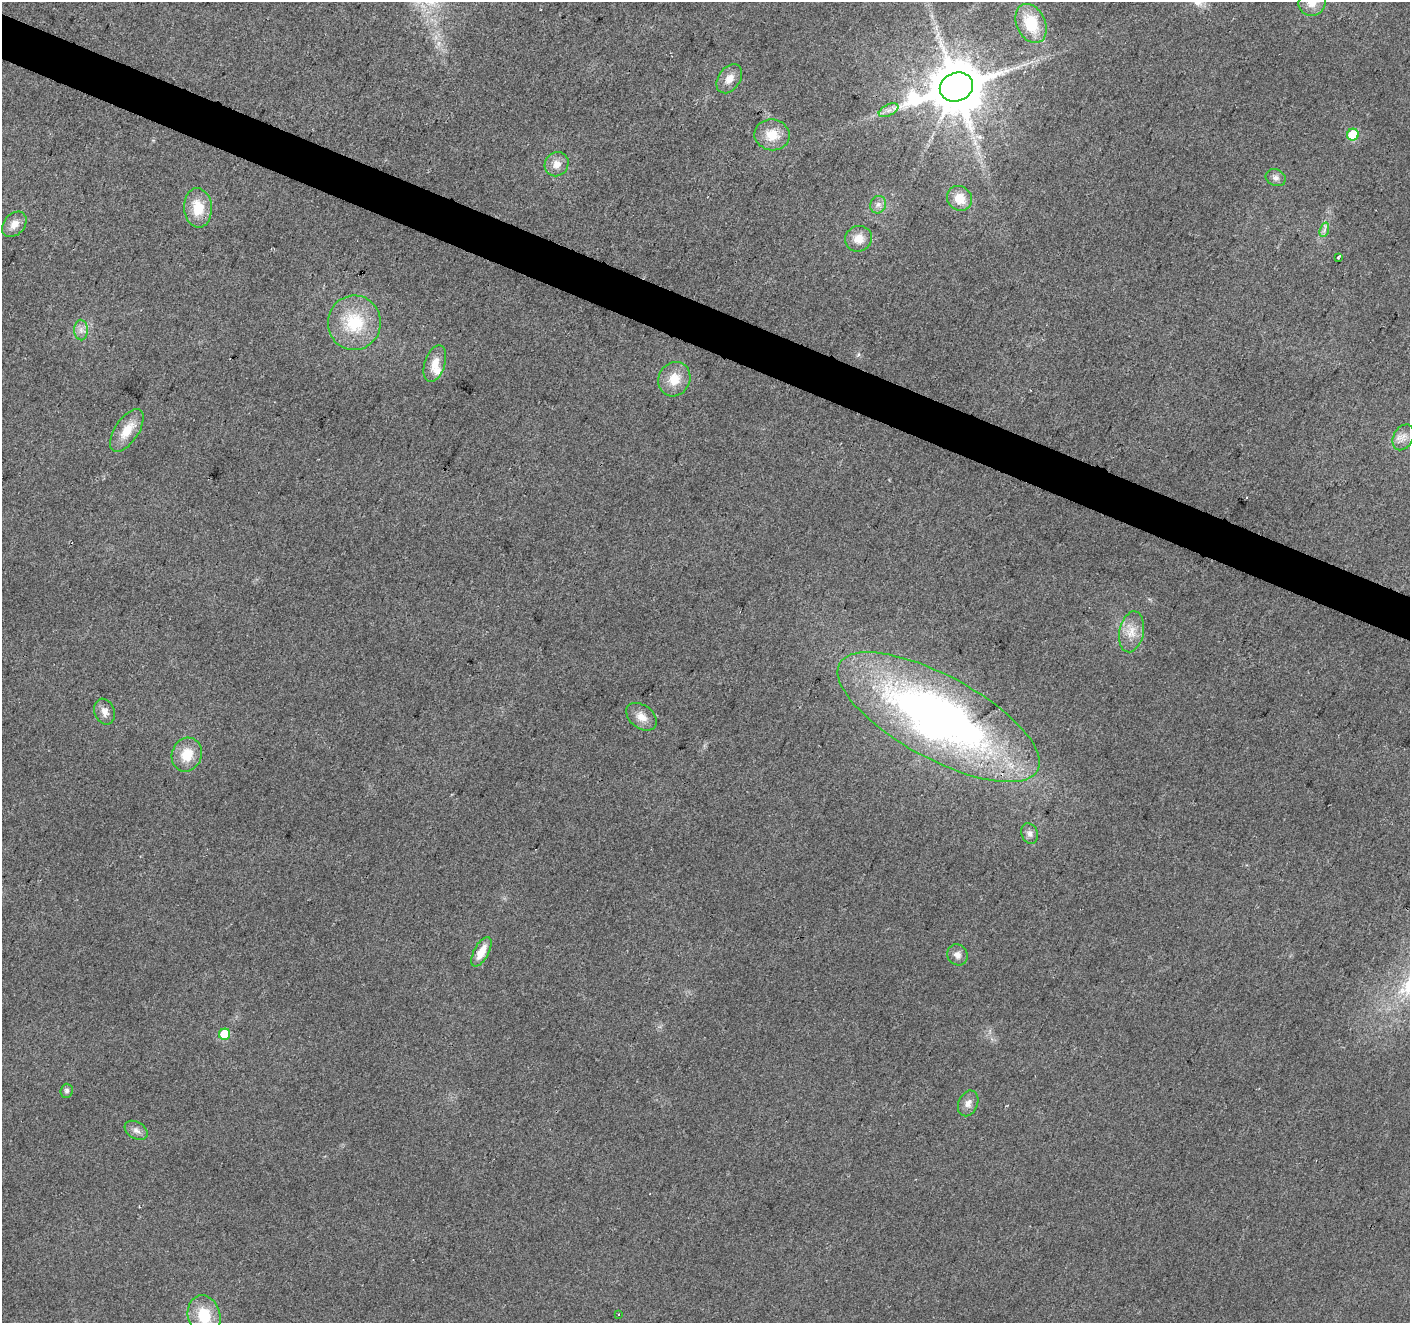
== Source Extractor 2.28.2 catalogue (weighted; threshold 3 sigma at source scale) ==
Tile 11 of 4 x 4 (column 3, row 3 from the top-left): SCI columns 2824-4231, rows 1592-2912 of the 5639 x 5759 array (HDU 1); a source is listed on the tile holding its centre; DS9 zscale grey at full resolution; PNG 1412 x 1325 px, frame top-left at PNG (2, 2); each listed source drawn as its Kron ellipse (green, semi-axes under 4 px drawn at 4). Shown black and unused: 3% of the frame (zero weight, under 2 of 3 exposures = <1% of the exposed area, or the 3 px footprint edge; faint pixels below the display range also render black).
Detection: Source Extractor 2.28.2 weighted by HDU 2 'WHT'; one run over the whole footprint, this tile lists its part. Background 0.0396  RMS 0.0086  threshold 0.0385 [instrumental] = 3 sigma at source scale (4.5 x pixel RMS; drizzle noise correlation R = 1.50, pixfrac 1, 0.0396/0.0396 arcsec/px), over >= 5 px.
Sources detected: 38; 1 cosmic-ray / hot-pixel residue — neither listed nor drawn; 1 inside a brighter listed object's ellipse — not listed separately; the other 36 listed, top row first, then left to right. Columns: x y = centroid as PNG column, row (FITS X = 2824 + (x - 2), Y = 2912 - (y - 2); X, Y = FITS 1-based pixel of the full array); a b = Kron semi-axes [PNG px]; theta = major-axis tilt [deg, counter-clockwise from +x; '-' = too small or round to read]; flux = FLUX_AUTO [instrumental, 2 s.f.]
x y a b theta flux
1312 3 14 13 - 11
1031 23 20 14 -65 33
729 79 16 11 55 9.3
956 87 17 14 22 5700
889 110 10 5 26 4.1
772 135 17 15 -9 18
1353 135 6 5 - 40
557 164 12 11 - 8.5
1276 178 10 8 -25 3.9
959 198 13 12 - 15
878 205 9 8 - 4.4
198 208 20 14 -86 22
14 224 14 10 48 8.4
1324 230 7 4 71 2.9
858 239 13 12 - 11
1338 258 3 3 - 2.5
354 323 27 26 - 46
81 330 10 7 -90 4.7
435 364 19 10 72 12
674 379 18 15 62 17
127 430 24 11 56 18
1403 437 13 9 61 6.9
1131 632 21 12 78 14
105 712 13 10 -69 6.5
641 717 17 11 -37 9.5
939 717 112 41 -28 600
187 755 17 15 68 20
1030 834 10 8 -69 4.2
481 952 16 7 61 13
957 955 11 10 - 5.3
225 1034 6 5 - 28
67 1091 7 6 - 2.5
968 1103 13 9 67 5.9
136 1130 12 8 -32 4.7
618 1314 2 2 - 0.87
204 1316 20 16 -75 29
Isophote crosses this tile's border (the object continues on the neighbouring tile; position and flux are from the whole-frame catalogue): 2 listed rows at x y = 1312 3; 204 1316